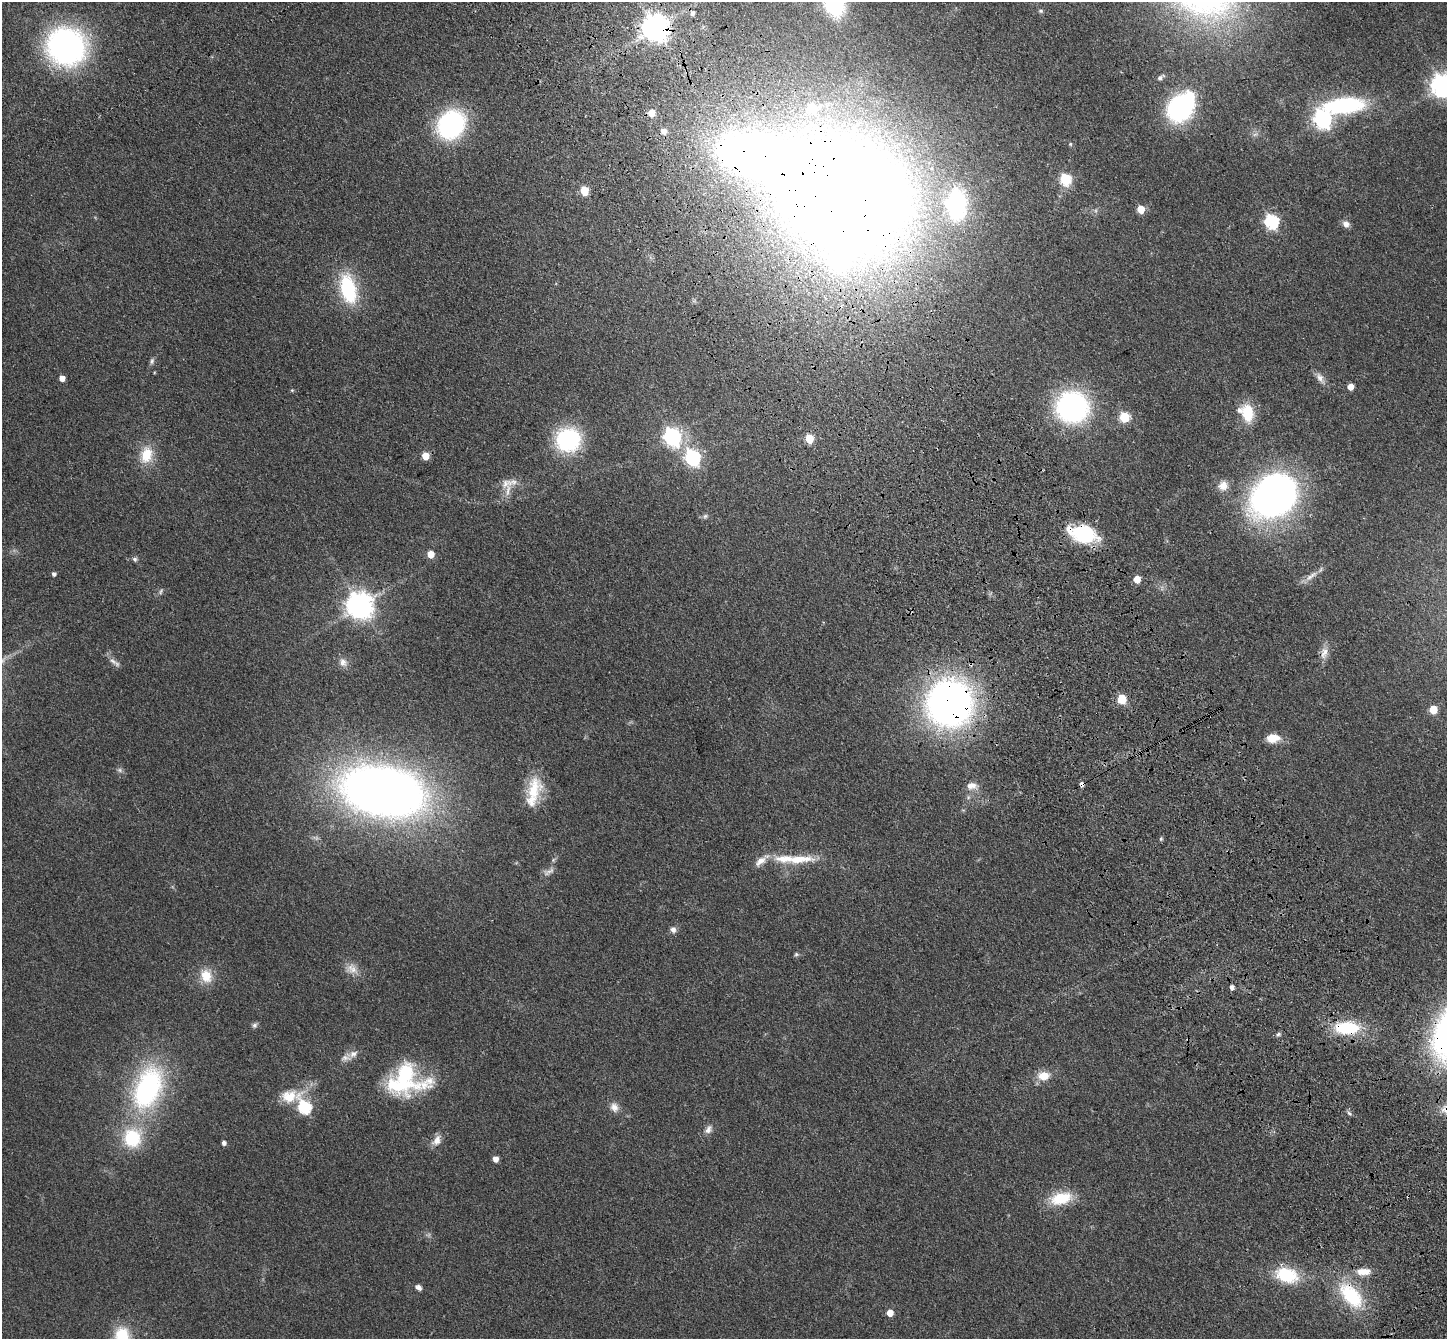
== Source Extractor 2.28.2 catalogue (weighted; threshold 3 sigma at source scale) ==
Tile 6 of 4 x 4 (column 2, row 2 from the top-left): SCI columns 1549-2993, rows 2895-4231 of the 5985 x 5924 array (HDU 1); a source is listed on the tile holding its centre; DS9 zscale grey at full resolution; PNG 1449 x 1341 px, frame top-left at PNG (2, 2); no overlay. Shown black and unused: <1% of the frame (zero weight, under 3 of 4 exposures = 6% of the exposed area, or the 3 px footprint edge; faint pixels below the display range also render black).
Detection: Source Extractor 2.28.2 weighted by HDU 2 'WHT'; one run over the whole footprint, this tile lists its part. Background 0.14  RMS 0.0076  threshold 0.0344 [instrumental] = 3 sigma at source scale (4.5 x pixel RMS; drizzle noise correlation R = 1.50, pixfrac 1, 0.05/0.05 arcsec/px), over >= 5 px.
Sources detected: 105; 3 too faint to see at this stretch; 5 inside a brighter object's white glare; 2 cosmic-ray / hot-pixel residue — not listed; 6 inside a brighter listed object's ellipse — not listed separately; the other 89 listed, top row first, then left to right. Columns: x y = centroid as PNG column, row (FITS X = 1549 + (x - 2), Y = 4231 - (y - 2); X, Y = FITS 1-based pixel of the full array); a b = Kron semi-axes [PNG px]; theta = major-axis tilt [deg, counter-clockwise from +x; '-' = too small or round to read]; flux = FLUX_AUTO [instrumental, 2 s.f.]
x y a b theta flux
835 2 24 16 -80 85
1041 11 6 5 - 1.3
692 13 7 6 - 3
655 27 9 8 - 940
66 46 30 28 -28 240
1160 78 10 6 40 2.2
1443 85 8 8 - 680
1345 105 46 16 5 82
812 108 8 7 - 20
1180 108 22 19 50 120
652 113 6 5 - 12
1323 119 8 7 - 300
451 125 21 18 52 140
664 131 6 6 - 5
1070 144 5 4 - 0.89
1065 179 6 6 - 61
584 191 6 5 - 25
844 197 92 75 -14 2100
957 204 37 21 90 84
1141 209 5 5 - 18
1272 221 7 6 - 130
1346 224 9 8 - 4.3
348 289 30 15 -76 57
152 361 9 5 75 2
62 378 5 5 - 5.9
1320 378 16 8 -56 5
1350 387 5 5 - 7.8
292 390 5 4 - 0.83
1072 407 23 23 - 190
1247 413 20 13 -82 23
1124 417 6 5 - 45
672 437 8 7 - 290
809 439 5 5 - 26
568 440 19 17 17 99
146 455 22 15 78 19
425 456 5 5 - 15
693 457 7 6 - 180
506 483 19 12 21 9.4
1223 486 14 13 - 7.8
1274 496 34 26 37 460
705 516 8 6 22 1.7
1083 534 25 16 -14 56
431 554 5 5 - 12
135 559 6 6 - 1.6
54 574 4 4 - 2.2
1311 576 23 7 36 6.2
1137 579 5 5 - 14
161 591 9 4 64 1.5
359 605 9 8 - 890
1324 653 17 9 71 6.8
113 661 13 6 -39 3.7
343 662 12 9 -71 4.5
1122 699 6 5 - 33
949 703 35 34 - 430
1433 709 5 5 - 22
1273 738 14 9 5 13
972 786 15 10 2 6.9
383 791 49 29 -10 1000
534 791 41 15 76 26
1161 839 5 4 - 1.3
799 859 42 11 4 24
553 860 7 4 72 1.3
673 930 8 7 - 3.2
796 954 6 5 - 1.3
351 968 17 12 -21 8.1
206 976 18 14 -62 15
1232 987 5 4 - 3.4
254 1025 7 7 - 2
1347 1028 29 15 0 39
1278 1034 7 4 61 1.6
353 1054 15 8 23 5.4
405 1074 44 33 81 62
1043 1076 13 10 6 12
148 1088 54 31 68 130
289 1096 31 17 13 21
304 1107 8 6 -60 110
614 1107 13 10 -61 5.3
1349 1113 7 4 -31 1.6
708 1130 12 7 69 3.8
437 1140 15 9 64 6.2
224 1143 5 4 - 2.4
495 1159 5 4 - 6.2
1061 1198 28 15 14 25
1364 1272 17 8 1 10
1287 1275 26 17 -13 37
418 1287 8 5 -35 2.9
1351 1296 37 20 -49 51
890 1313 5 5 - 9.5
122 1336 26 20 -84 28
Overlapping masked pixels (flux is a lower limit): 6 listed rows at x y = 655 27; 844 197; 1083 534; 949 703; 1347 1028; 1351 1296
Isophote crosses this tile's border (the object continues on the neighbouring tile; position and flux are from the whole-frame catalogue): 3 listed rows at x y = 835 2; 1443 85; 122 1336